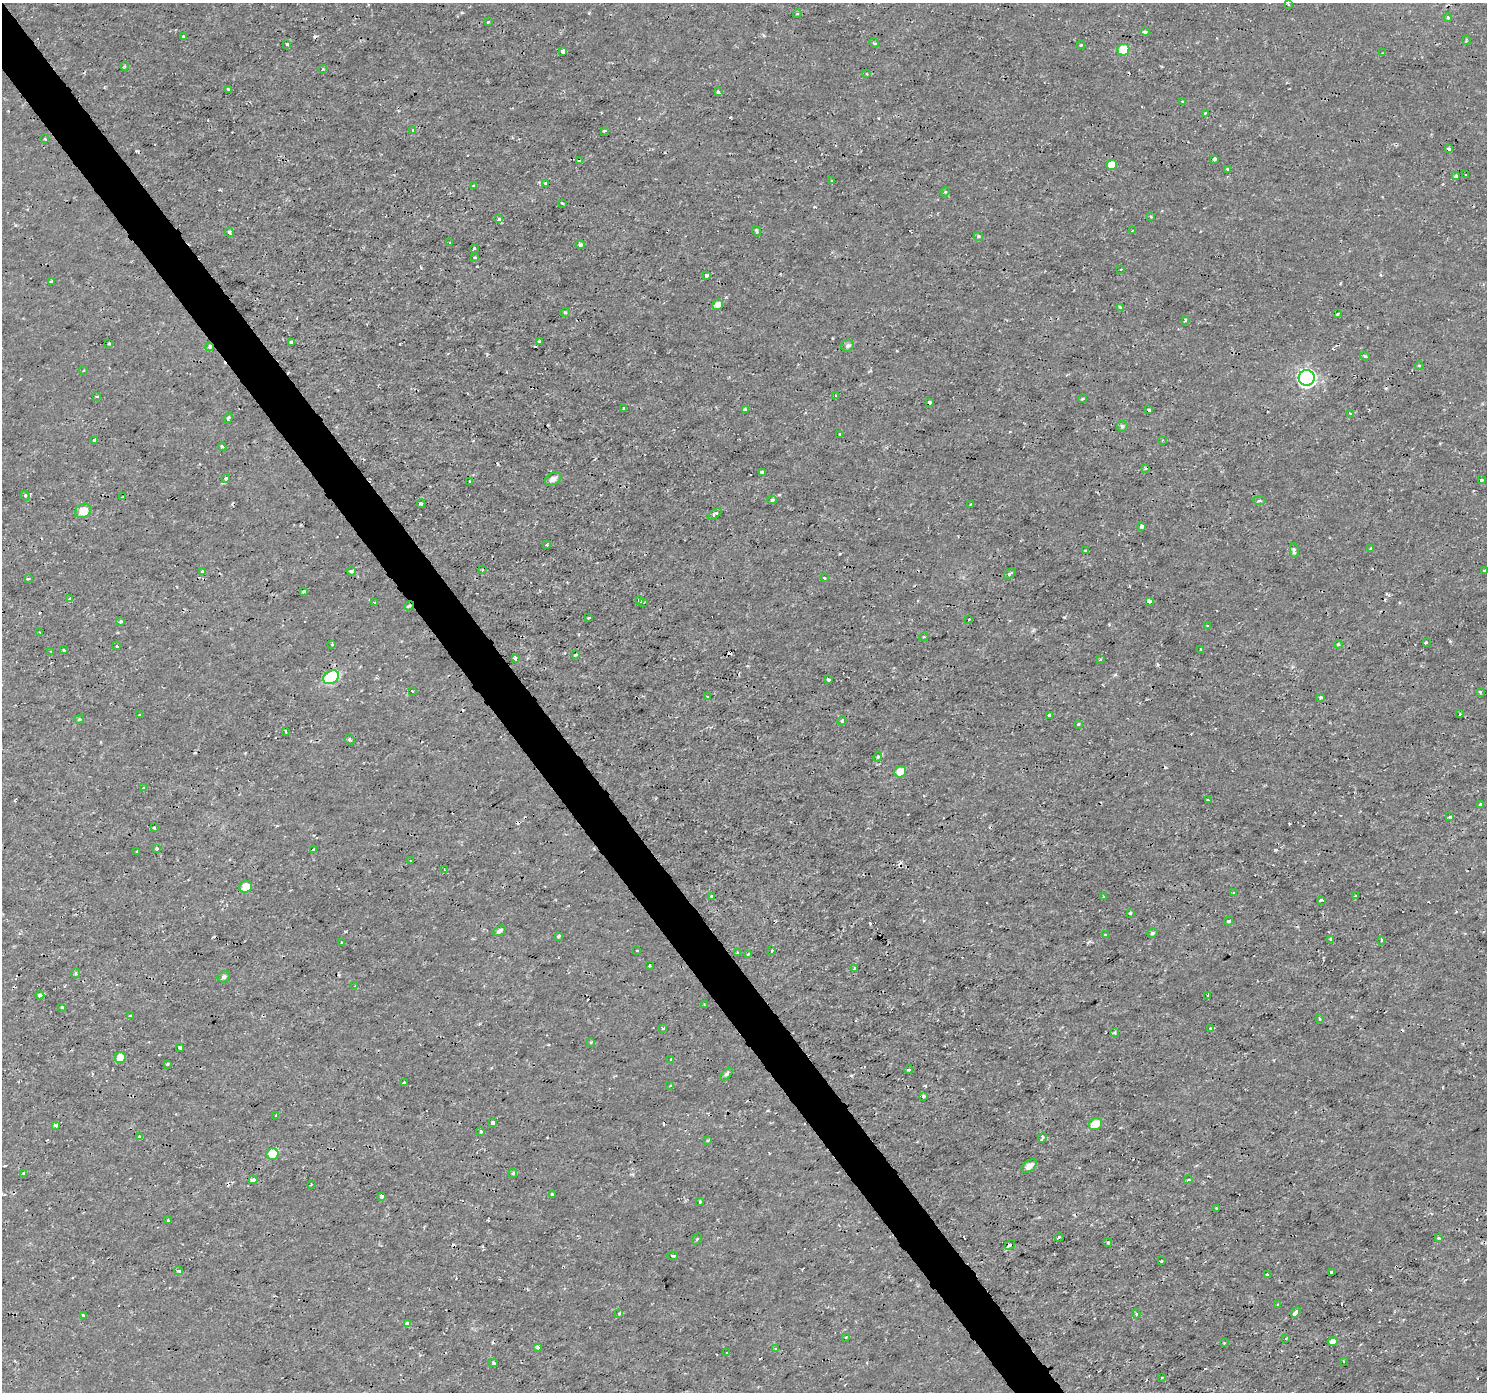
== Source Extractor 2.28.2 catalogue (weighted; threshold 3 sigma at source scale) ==
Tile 11 of 4 x 4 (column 3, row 3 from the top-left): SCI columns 2975-4459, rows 1578-2967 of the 5945 x 5874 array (HDU 1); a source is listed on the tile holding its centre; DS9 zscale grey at full resolution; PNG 1489 x 1394 px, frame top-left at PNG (2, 3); each listed source drawn as its Kron ellipse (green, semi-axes under 4 px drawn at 4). Shown black and unused: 3% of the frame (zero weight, under 2 of 3 exposures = <1% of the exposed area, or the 3 px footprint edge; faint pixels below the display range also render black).
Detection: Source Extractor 2.28.2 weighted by HDU 2 'WHT'; one run over the whole footprint, this tile lists its part. Background 4.34e-04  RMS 0.0011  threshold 0.00505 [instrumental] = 3 sigma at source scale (4.5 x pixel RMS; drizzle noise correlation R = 1.50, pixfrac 1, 0.0396/0.0396 arcsec/px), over >= 5 px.
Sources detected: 271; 30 cosmic-ray / hot-pixel residue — neither listed nor drawn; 1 inside a brighter listed object's ellipse — not listed separately; the other 240 listed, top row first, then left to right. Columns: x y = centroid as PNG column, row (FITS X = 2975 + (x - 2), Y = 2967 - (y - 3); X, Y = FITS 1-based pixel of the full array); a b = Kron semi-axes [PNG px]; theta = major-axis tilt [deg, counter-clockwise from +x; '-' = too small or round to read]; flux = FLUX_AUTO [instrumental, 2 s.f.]
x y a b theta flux
1288 4 3 3 - 0.13
797 14 4 3 - 0.088
1448 17 4 4 - 0.17
488 22 3 3 - 0.34
1145 32 4 3 - 0.56
183 36 3 2 - 0.12
1466 40 4 3 - 0.1
874 43 5 4 - 0.14
287 44 3 3 - 0.29
1081 45 4 4 - 0.1
1123 50 6 6 - 4.2
563 51 4 4 - 1
1383 53 3 3 - 0.089
125 66 4 3 - 0.13
323 69 4 4 - 0.14
867 74 4 3 - 0.16
228 89 3 3 - 0.36
718 92 3 3 - 0.32
1183 102 3 3 - 0.43
1205 113 3 3 - 0.14
413 130 4 3 - 0.13
604 131 3 3 - 0.2
45 139 3 3 - 0.18
1449 149 4 3 - 0.2
1214 159 3 3 - 0.43
579 161 3 2 - 0.1
1112 165 5 5 - 1.6
1228 169 4 3 - 0.19
1465 175 2 2 - 0.11
1456 176 4 3 - 0.45
832 180 3 3 - 0.18
545 183 3 3 - 0.16
474 186 3 3 - 0.3
945 192 5 4 - 0.12
562 203 3 3 - 0.14
1150 216 3 3 - 0.14
499 219 3 3 - 1.1
756 231 5 3 - 0.32
1132 231 4 2 - 0.11
229 232 5 4 - 0.6
978 236 4 4 - 0.22
450 242 2 2 - 0.072
580 245 5 4 - 0.39
474 248 3 3 - 0.4
474 257 3 3 - 0.28
1121 269 2 2 - 0.14
706 275 3 3 - 0.26
51 281 3 3 - 0.42
718 305 5 5 - 0.65
1120 307 4 2 - 0.23
565 312 5 3 - 0.13
1337 314 4 3 - 0.18
1185 320 3 3 - 0.19
539 341 3 3 - 0.17
291 342 3 3 - 0.25
109 344 3 3 - 0.27
847 346 6 6 - 0.28
210 347 4 4 - 0.34
1365 356 5 4 - 0.15
1419 365 4 3 - 0.12
83 371 4 3 - 0.11
1307 378 8 8 - 31
97 396 4 2 - 0.14
836 396 4 3 - 0.11
1082 399 4 3 - 0.14
929 402 4 3 - 0.3
624 408 3 3 - 0.14
745 409 3 3 - 0.51
1149 410 4 3 - 0.32
1351 414 4 3 - 0.18
228 418 5 3 - 0.19
1122 426 5 5 - 0.23
840 434 3 3 - 0.15
95 440 4 3 - 0.67
1163 440 3 2 - 0.11
222 447 4 3 - 0.21
1146 468 3 3 - 0.17
762 472 3 3 - 0.29
226 479 4 4 - 0.5
553 479 9 6 26 0.59
1481 480 3 3 - 0.23
469 481 3 2 - 0.19
25 496 5 4 - 0.21
122 497 2 2 - 0.089
772 500 5 4 - 0.2
1259 501 6 4 -5 0.23
421 504 4 3 - 0.17
971 504 2 2 - 0.11
83 511 8 6 33 1.5
715 514 8 3 34 0.32
1142 526 4 3 - 0.47
547 545 3 3 - 0.17
1371 548 3 3 - 0.39
1085 550 3 2 - 0.12
1294 550 7 3 -82 0.37
482 570 2 2 - 0.1
1484 570 3 3 - 0.19
202 571 3 3 - 0.17
351 571 4 3 - 0.19
1010 574 7 4 38 0.19
824 578 4 3 - 0.14
28 579 4 2 - 0.18
304 592 3 3 - 0.3
70 599 4 3 - 0.22
640 600 4 3 - 0.73
1149 601 4 3 - 0.61
374 602 3 2 - 0.078
643 603 3 2 - 0.083
409 606 5 4 - 0.17
589 618 3 2 - 0.23
969 620 3 2 - 0.13
121 622 3 3 - 0.49
1208 626 3 2 - 0.21
40 632 3 2 - 0.08
924 637 4 4 - 0.16
1426 642 3 3 - 0.19
332 644 3 3 - 0.16
1338 644 4 3 - 0.11
117 646 4 3 - 0.76
1201 649 3 2 - 0.17
63 650 3 3 - 0.16
51 651 3 3 - 0.17
575 655 4 2 - 0.17
516 658 3 3 - 0.69
1100 659 3 2 - 0.12
331 677 8 6 33 9.8
829 680 3 3 - 0.57
412 691 3 2 - 0.082
1480 692 3 3 - 0.21
708 697 3 2 - 0.11
1321 697 4 3 - 0.17
1460 714 3 2 - 0.1
139 715 3 2 - 0.18
1049 715 3 3 - 0.18
79 719 5 3 - 0.17
842 721 4 3 - 0.2
1078 724 3 3 - 0.46
286 731 3 2 - 0.16
350 740 5 4 - 0.24
878 757 5 4 - 0.14
900 772 6 5 - 1.4
144 788 3 3 - 0.12
1208 800 3 2 - 0.17
1481 804 4 3 - 0.36
1450 817 3 3 - 0.17
154 828 4 3 - 0.4
157 849 3 3 - 0.33
313 849 3 2 - 0.18
137 852 3 3 - 0.2
411 861 3 2 - 0.099
445 870 4 3 - 0.12
246 887 6 6 - 1.7
1234 893 3 3 - 0.44
1355 896 3 3 - 0.16
712 897 3 3 - 0.92
1104 897 3 3 - 0.13
1321 900 3 3 - 1
1130 913 4 4 - 0.14
1228 921 4 3 - 0.14
500 931 7 4 31 0.35
1152 933 5 4 - 0.19
1106 935 3 3 - 0.11
558 936 3 3 - 0.42
1330 939 3 3 - 0.25
1381 940 3 3 - 0.22
342 942 3 3 - 0.22
637 950 3 2 - 0.15
772 950 2 2 - 0.11
738 953 3 3 - 0.24
748 954 3 2 - 0.11
649 966 3 2 - 0.1
855 968 4 2 - 0.089
75 973 5 4 - 0.17
224 977 6 5 - 0.29
355 986 3 3 - 0.11
40 995 4 4 - 0.39
1208 995 3 2 - 0.11
705 1005 3 2 - 0.086
62 1007 3 3 - 0.27
130 1016 4 3 - 0.38
1320 1018 3 3 - 0.3
663 1028 4 3 - 0.17
1210 1028 3 2 - 0.092
1114 1033 3 3 - 0.29
591 1042 4 3 - 0.12
180 1048 4 3 - 0.67
120 1057 6 5 - 1.2
671 1059 3 3 - 0.51
167 1064 4 3 - 0.12
909 1070 5 3 - 0.18
726 1074 8 4 46 0.25
404 1083 3 3 - 0.47
670 1086 4 3 - 0.14
923 1096 3 3 - 0.24
276 1115 3 2 - 0.091
493 1122 3 3 - 0.39
1095 1124 7 5 33 1.6
56 1125 3 3 - 0.39
480 1131 3 3 - 0.55
140 1137 4 3 - 0.64
1042 1137 5 4 - 0.26
708 1140 4 3 - 0.15
272 1154 6 6 - 2.3
1029 1166 8 5 37 0.69
24 1173 4 4 - 0.32
513 1173 4 4 - 0.22
253 1180 4 3 - 0.52
1188 1180 4 3 - 0.087
311 1184 3 2 - 0.08
552 1194 3 3 - 0.23
382 1196 3 3 - 0.47
700 1202 3 3 - 0.2
1217 1208 3 2 - 0.13
168 1220 4 3 - 0.12
1059 1237 4 3 - 0.39
1439 1238 3 3 - 0.36
697 1239 6 3 54 0.13
1108 1242 4 4 - 0.15
1010 1245 6 3 34 0.85
672 1256 5 4 - 0.17
1161 1261 3 3 - 0.19
179 1271 4 4 - 0.27
1331 1272 3 3 - 0.25
1267 1275 3 3 - 0.4
1278 1304 4 3 - 0.15
1296 1312 5 3 - 0.66
619 1313 3 3 - 0.21
1136 1314 4 3 - 0.16
83 1315 4 3 - 0.17
407 1324 4 4 - 0.56
846 1337 2 2 - 0.12
1286 1338 3 3 - 0.26
1333 1342 5 4 - 1.7
1224 1343 3 3 - 0.09
537 1347 3 3 - 0.82
775 1348 3 3 - 0.31
726 1353 3 2 - 0.093
1344 1361 3 2 - 0.086
493 1363 4 4 - 0.15
1162 1377 3 2 - 0.12
Overlapping masked pixels (flux is a lower limit): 3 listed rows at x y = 210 347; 409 606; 1010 1245
Unlisted compact peaks at least as high as the median listed source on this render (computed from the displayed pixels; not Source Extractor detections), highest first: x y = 1275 850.